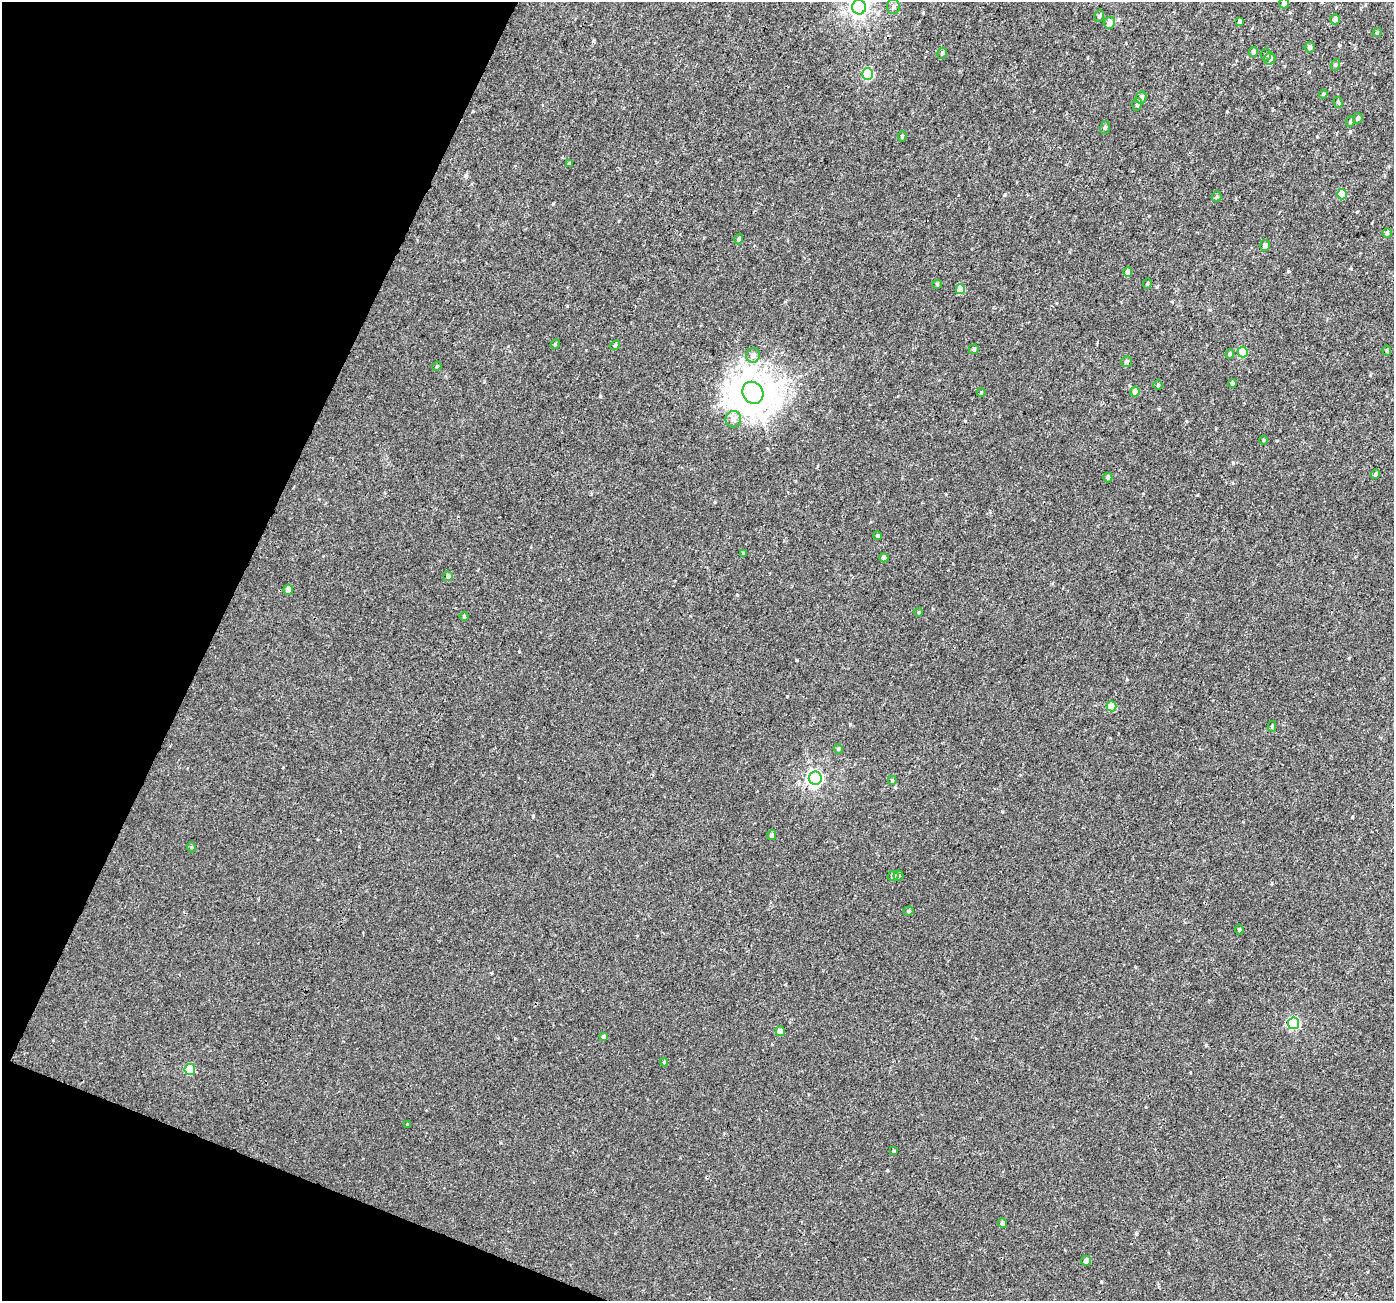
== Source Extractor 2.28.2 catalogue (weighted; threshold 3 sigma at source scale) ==
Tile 9 of 4 x 4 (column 1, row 3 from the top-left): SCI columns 23-1414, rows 1554-2852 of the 5622 x 5770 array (HDU 1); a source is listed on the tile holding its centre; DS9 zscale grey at full resolution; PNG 1396 x 1303 px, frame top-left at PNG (2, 2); each listed source drawn as its Kron ellipse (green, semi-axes under 4 px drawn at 4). Shown black and unused: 19% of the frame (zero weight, under 3 of 4 exposures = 4% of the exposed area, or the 3 px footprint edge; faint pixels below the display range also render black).
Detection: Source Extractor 2.28.2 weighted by HDU 2 'WHT'; one run over the whole footprint, this tile lists its part. Background 0.00224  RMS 0.0028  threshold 0.0126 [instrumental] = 3 sigma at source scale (4.5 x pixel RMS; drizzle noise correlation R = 1.50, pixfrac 1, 0.0396/0.0396 arcsec/px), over >= 5 px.
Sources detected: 79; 1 inside a brighter object's white glare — neither listed nor drawn; the other 78 listed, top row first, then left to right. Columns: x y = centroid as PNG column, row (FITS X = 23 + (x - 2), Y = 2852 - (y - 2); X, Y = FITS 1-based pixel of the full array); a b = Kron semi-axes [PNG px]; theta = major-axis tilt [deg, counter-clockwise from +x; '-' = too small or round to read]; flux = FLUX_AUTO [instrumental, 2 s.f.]
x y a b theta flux
1284 3 5 4 - 1.3
859 7 7 7 - 130
893 7 7 6 - 0.9
1099 16 6 5 - 0.48
1335 19 5 4 - 1.3
1239 21 4 3 - 0.53
1109 23 6 5 - 1.8
1377 33 5 3 - 0.37
1310 47 5 5 - 0.9
1253 52 5 4 - 0.96
942 53 6 4 75 0.54
1266 54 6 5 - 0.52
1270 59 6 5 - 0.63
1335 65 6 4 73 0.33
867 74 5 5 - 24
1323 94 4 4 - 0.31
1141 98 6 5 - 1.4
1338 102 5 4 - 0.46
1137 104 6 4 71 0.43
1358 118 6 4 65 0.54
1350 122 5 4 - 0.37
1105 127 6 4 72 0.48
902 136 5 4 - 0.35
570 163 4 4 - 0.36
1342 194 5 5 - 8.4
1217 197 5 5 - 0.57
1387 233 5 5 - 0.48
739 239 5 4 - 0.58
1265 245 5 5 - 1
1128 272 5 4 - 2
1147 283 5 4 - 0.36
937 284 4 4 - 0.32
960 289 5 4 - 5.3
555 344 5 4 - 0.34
615 345 5 4 - 0.41
974 349 5 4 - 0.41
1387 350 5 4 - 0.31
1243 352 5 5 - 9.1
1230 354 5 4 - 0.43
753 355 7 7 - 1.6
1126 362 5 5 - 0.65
437 366 5 3 - 0.3
1232 383 4 3 - 0.51
1158 385 4 4 - 0.31
1135 392 5 4 - 2.1
753 393 11 10 - 540
981 393 4 4 - 0.31
733 419 8 7 - 1.6
1263 440 5 3 - 0.25
1375 474 5 4 - 0.51
1108 477 5 4 - 0.55
878 536 4 4 - 0.43
743 553 4 4 - 0.25
884 558 4 4 - 0.94
448 576 5 4 - 1.1
288 590 5 5 - 2
919 612 4 3 - 0.22
464 616 4 4 - 0.36
1111 706 5 5 - 6.3
1272 726 5 4 - 0.37
838 749 5 4 - 0.32
815 778 6 6 - 79
892 780 4 4 - 0.32
772 835 5 4 - 0.66
191 847 5 3 - 0.27
893 876 5 5 - 0.74
898 876 5 5 - 0.41
909 911 5 4 - 0.4
1239 929 5 3 - 0.29
1294 1023 6 5 - 27
780 1031 5 4 - 1.8
604 1037 4 4 - 1.1
664 1062 4 3 - 0.25
190 1070 5 5 - 11
407 1125 3 3 - 0.25
894 1151 4 3 - 0.32
1003 1223 5 4 - 1.1
1086 1261 5 4 - 1.5
Overlapping masked pixels (flux is a lower limit): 1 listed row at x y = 1294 1023
Isophote crosses this tile's border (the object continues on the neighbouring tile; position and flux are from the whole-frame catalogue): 2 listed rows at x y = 1284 3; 859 7
Unlisted compact peaks at least as high as the median listed source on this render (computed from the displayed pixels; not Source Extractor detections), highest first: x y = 797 660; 787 696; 533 816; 600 396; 850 724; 553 204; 1159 409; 1101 1282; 1350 131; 1005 194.